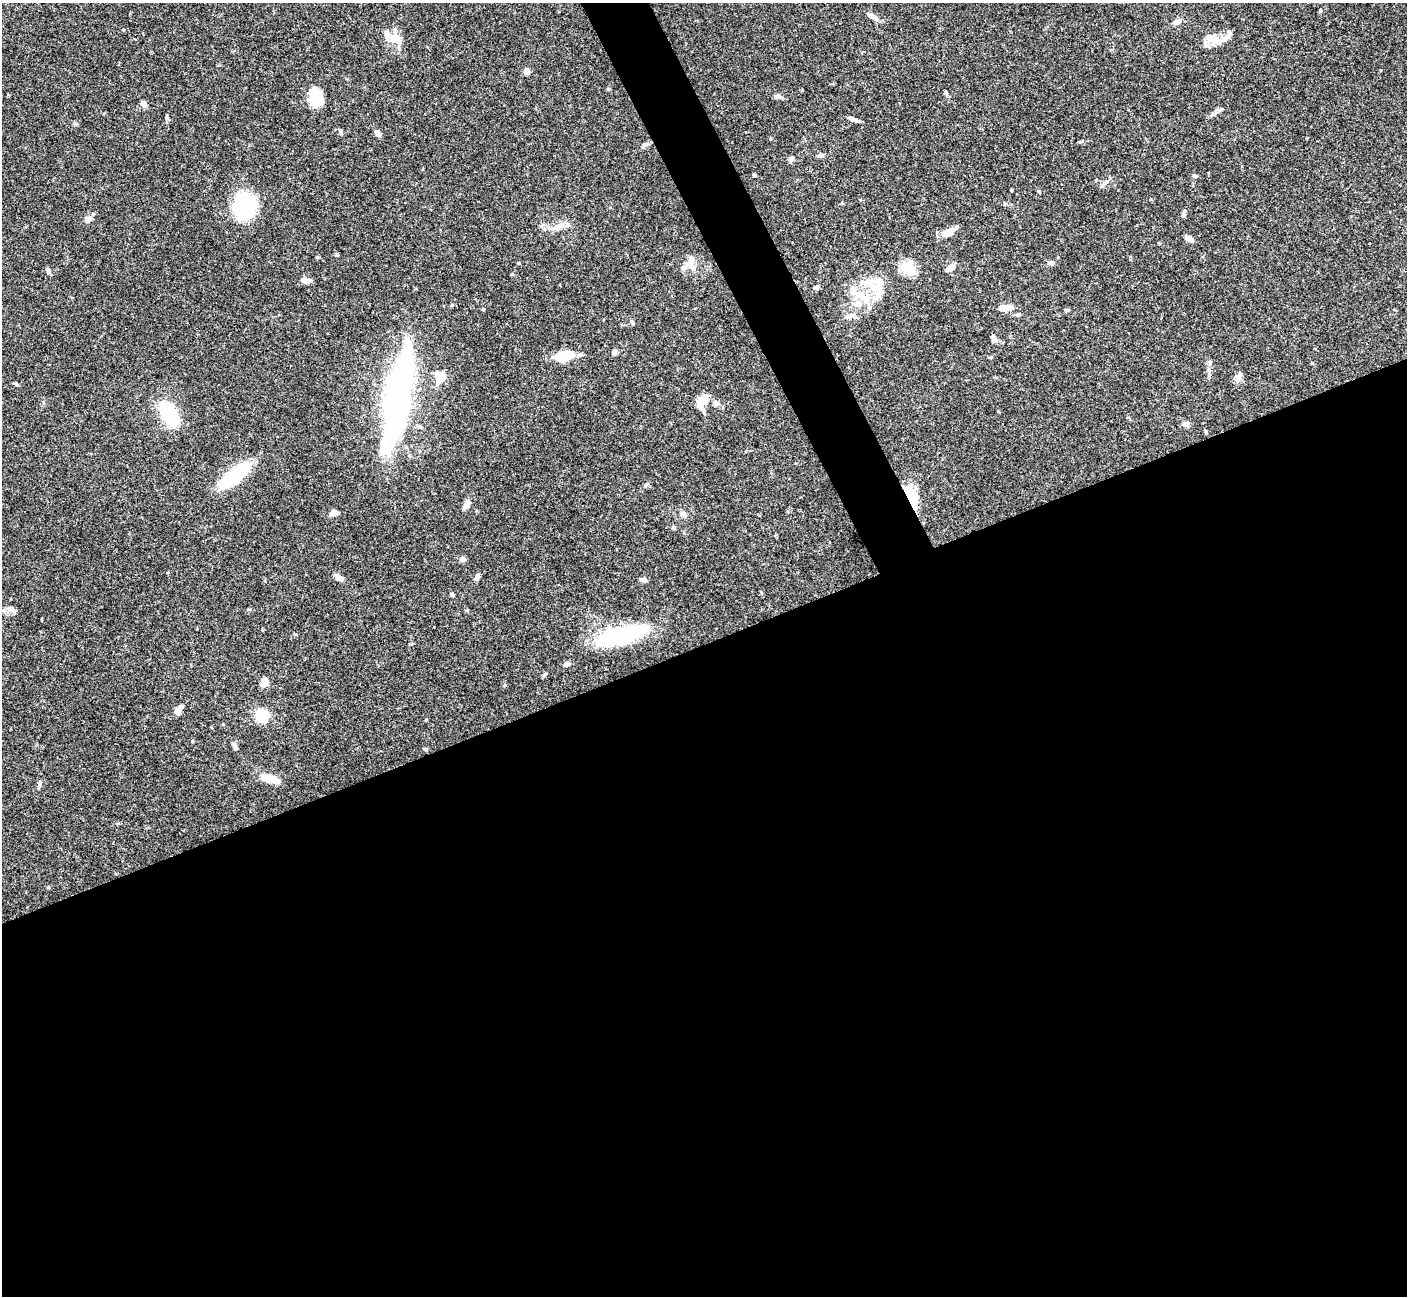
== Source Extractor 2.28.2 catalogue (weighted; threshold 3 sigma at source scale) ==
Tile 15 of 4 x 4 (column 3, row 4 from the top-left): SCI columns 2816-4220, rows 287-1580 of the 5628 x 5617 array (HDU 1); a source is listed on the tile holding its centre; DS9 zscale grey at full resolution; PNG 1409 x 1298 px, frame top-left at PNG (2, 3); no overlay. Shown black and unused: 53% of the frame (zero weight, under 3 of 4 exposures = <1% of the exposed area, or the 3 px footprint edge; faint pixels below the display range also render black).
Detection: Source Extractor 2.28.2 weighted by HDU 2 'WHT'; one run over the whole footprint, this tile lists its part. Background 0.0665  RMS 0.0031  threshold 0.0139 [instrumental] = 3 sigma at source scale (4.5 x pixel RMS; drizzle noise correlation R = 1.50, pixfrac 1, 0.05/0.05 arcsec/px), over >= 5 px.
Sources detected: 92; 5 inside a brighter object's white glare — not listed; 6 inside a brighter listed object's ellipse — not listed separately; the other 81 listed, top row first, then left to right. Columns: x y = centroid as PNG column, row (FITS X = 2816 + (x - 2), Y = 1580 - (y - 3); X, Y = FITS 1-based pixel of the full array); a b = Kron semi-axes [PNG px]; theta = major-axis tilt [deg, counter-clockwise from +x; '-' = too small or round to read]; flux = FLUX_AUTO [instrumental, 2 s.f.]
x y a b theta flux
1320 11 5 3 - 0.31
874 17 13 6 -35 1.5
1176 22 9 7 24 1.2
123 30 4 3 - 0.23
395 39 27 10 -25 3.7
1216 41 20 9 -5 4
527 71 6 5 - 2.4
608 89 5 4 - 0.35
946 92 6 4 -60 0.54
778 96 8 6 -26 1.1
316 97 15 12 -85 10
144 104 7 5 -44 1.4
851 118 13 5 -23 0.94
377 133 7 5 -40 1.4
820 156 8 5 0 0.94
791 159 7 5 53 1.1
754 175 4 4 - 0.52
1195 176 7 4 -12 0.54
1039 191 5 4 - 0.39
842 203 4 3 - 0.3
244 206 25 20 83 25
1184 215 6 5 - 0.62
88 219 9 8 - 1.4
558 227 20 7 28 2.6
947 233 15 7 24 3.8
1189 238 9 5 -39 1.6
337 255 4 4 - 0.42
690 261 16 9 65 2.6
518 263 4 4 - 0.29
1051 263 7 6 - 1
951 267 10 5 35 2.2
909 268 20 14 -43 5.4
48 271 8 5 -73 0.79
307 281 12 6 -2 1.6
871 283 16 12 37 4.8
817 287 6 5 - 0.95
879 292 29 11 65 4.8
864 298 20 13 -31 6.5
452 305 5 4 - 0.33
1008 307 13 8 8 2.4
483 309 4 3 - 0.35
1068 310 6 4 -2 0.49
849 316 16 6 16 1.7
632 322 6 4 -74 0.6
994 339 10 6 -68 1.1
614 353 8 6 73 0.77
564 356 15 10 22 10
990 357 6 3 20 0.36
441 377 15 11 85 4.3
1238 378 13 6 77 1.3
16 384 7 4 -45 0.42
399 394 64 39 74 53
703 401 15 8 54 6.5
715 404 8 7 - 1.3
169 414 24 14 -58 18
1186 424 9 6 -8 0.9
1205 431 5 4 - 0.38
233 477 38 12 39 19
647 484 9 3 34 0.46
911 496 31 11 -68 9.4
467 504 10 6 66 2.6
334 513 7 5 10 2.3
682 514 7 4 1 0.64
462 559 7 6 - 1.1
339 577 12 6 -39 1.4
477 577 7 5 62 1.3
643 580 7 5 -16 1.2
452 595 5 4 - 0.55
10 609 10 5 -11 1.1
295 634 5 3 - 0.26
620 635 52 17 13 30
567 664 8 6 19 0.86
544 674 7 4 49 0.48
264 682 8 6 41 3.2
179 709 13 6 48 2
262 716 13 11 24 7.7
234 746 10 5 -66 0.99
425 749 6 5 - 0.46
270 779 18 7 -17 5.7
40 784 10 4 82 0.61
48 887 5 3 - 0.26
Overlapping masked pixels (flux is a lower limit): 1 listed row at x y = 911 496
Unlisted compact peaks at least as high as the median listed source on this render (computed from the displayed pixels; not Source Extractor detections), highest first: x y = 1221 109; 1213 114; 673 527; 75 124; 643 146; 340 132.